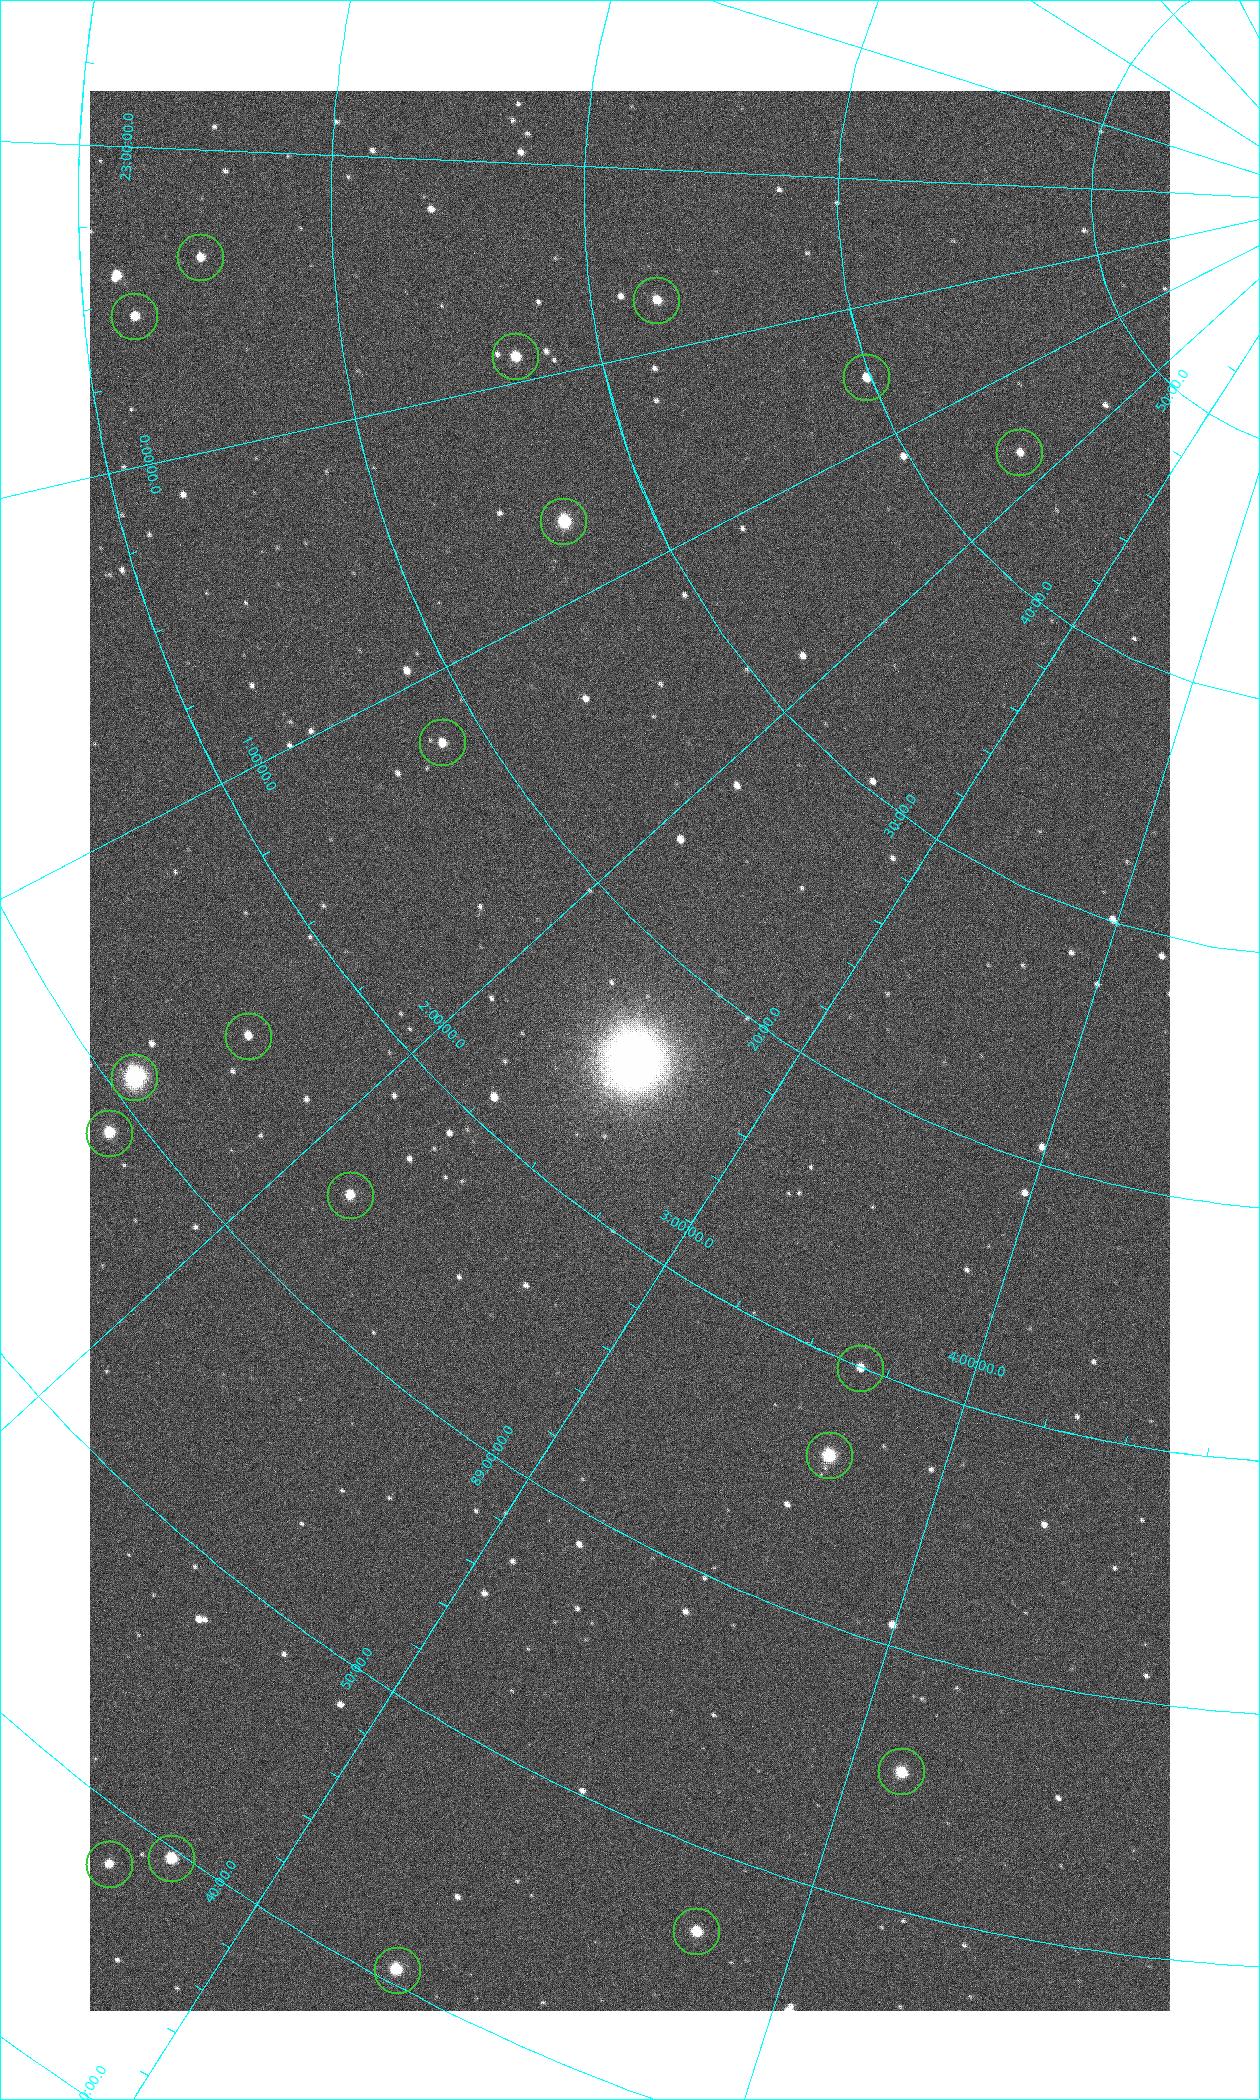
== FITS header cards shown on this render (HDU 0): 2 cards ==
NAXIS1  =                 1080 / length of data axis 1
NAXIS2  =                 1920 / length of data axis 2

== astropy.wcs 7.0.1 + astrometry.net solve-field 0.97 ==
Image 1080 x 1920 px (HDU 0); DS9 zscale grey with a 90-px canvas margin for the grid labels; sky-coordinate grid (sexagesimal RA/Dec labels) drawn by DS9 from the SOLVED WCS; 19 Tycho-2 reference stars matched to detected sources circled (green)
Header WCS: none
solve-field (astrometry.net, Tycho-2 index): SOLVED blind (the file carries no WCS)
Solved WCS: RA---TAN-SIP/DEC--TAN-SIP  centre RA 02:30:06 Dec +89:16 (37.52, +89.27 deg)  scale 2.37 arcsec/px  FOV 42.7' x 76.0'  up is -40 deg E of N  parity flipped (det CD > 0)
(file carries no celestial WCS; the grid is the blind solution)
Tycho-2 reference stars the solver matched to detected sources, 19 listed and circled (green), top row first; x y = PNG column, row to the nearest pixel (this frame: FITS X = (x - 90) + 1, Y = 1920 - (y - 91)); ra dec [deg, ICRS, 3 dp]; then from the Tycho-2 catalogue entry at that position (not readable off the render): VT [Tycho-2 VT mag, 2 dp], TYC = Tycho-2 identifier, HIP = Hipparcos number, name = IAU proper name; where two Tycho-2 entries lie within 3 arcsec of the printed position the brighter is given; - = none
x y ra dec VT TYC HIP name
200 257 350.364 +89.246 10.36 4662-120-1 - -
656 300 355.808 +89.543 10.14 4662-135-1 - -
134 316 352.994 +89.200 10.72 4662-107-1 - -
515 356 358.236 +89.445 9.52 4662-45-1 - -
866 377 7.906 +89.665 10.51 4627-6-1 - -
1019 452 25.399 +89.729 11.04 4627-64-1 - -
563 521 9.931 +89.444 8.22 4627-49-1 3128 -
442 742 18.559 +89.307 10.52 4627-75-1 - -
248 1036 24.867 +89.092 10.76 4627-125-1 - -
134 1077 23.461 +89.016 6.47 4627-259-1 7283 -
109 1133 24.587 +88.980 9.00 4627-86-1 - -
350 1195 32.549 +89.073 9.84 4628-149-1 - -
860 1368 55.017 +89.166 11.19 4628-70-1 - -
829 1455 55.225 +89.105 8.15 4628-68-1 17195 -
901 1771 61.773 +88.923 8.88 4629-92-1 - -
171 1858 42.246 +88.661 8.90 4628-20-1 - -
109 1864 40.943 +88.634 10.89 4628-71-1 - -
696 1931 57.015 +88.780 9.32 4628-84-1 - -
397 1970 49.382 +88.676 8.64 4628-25-1 - -